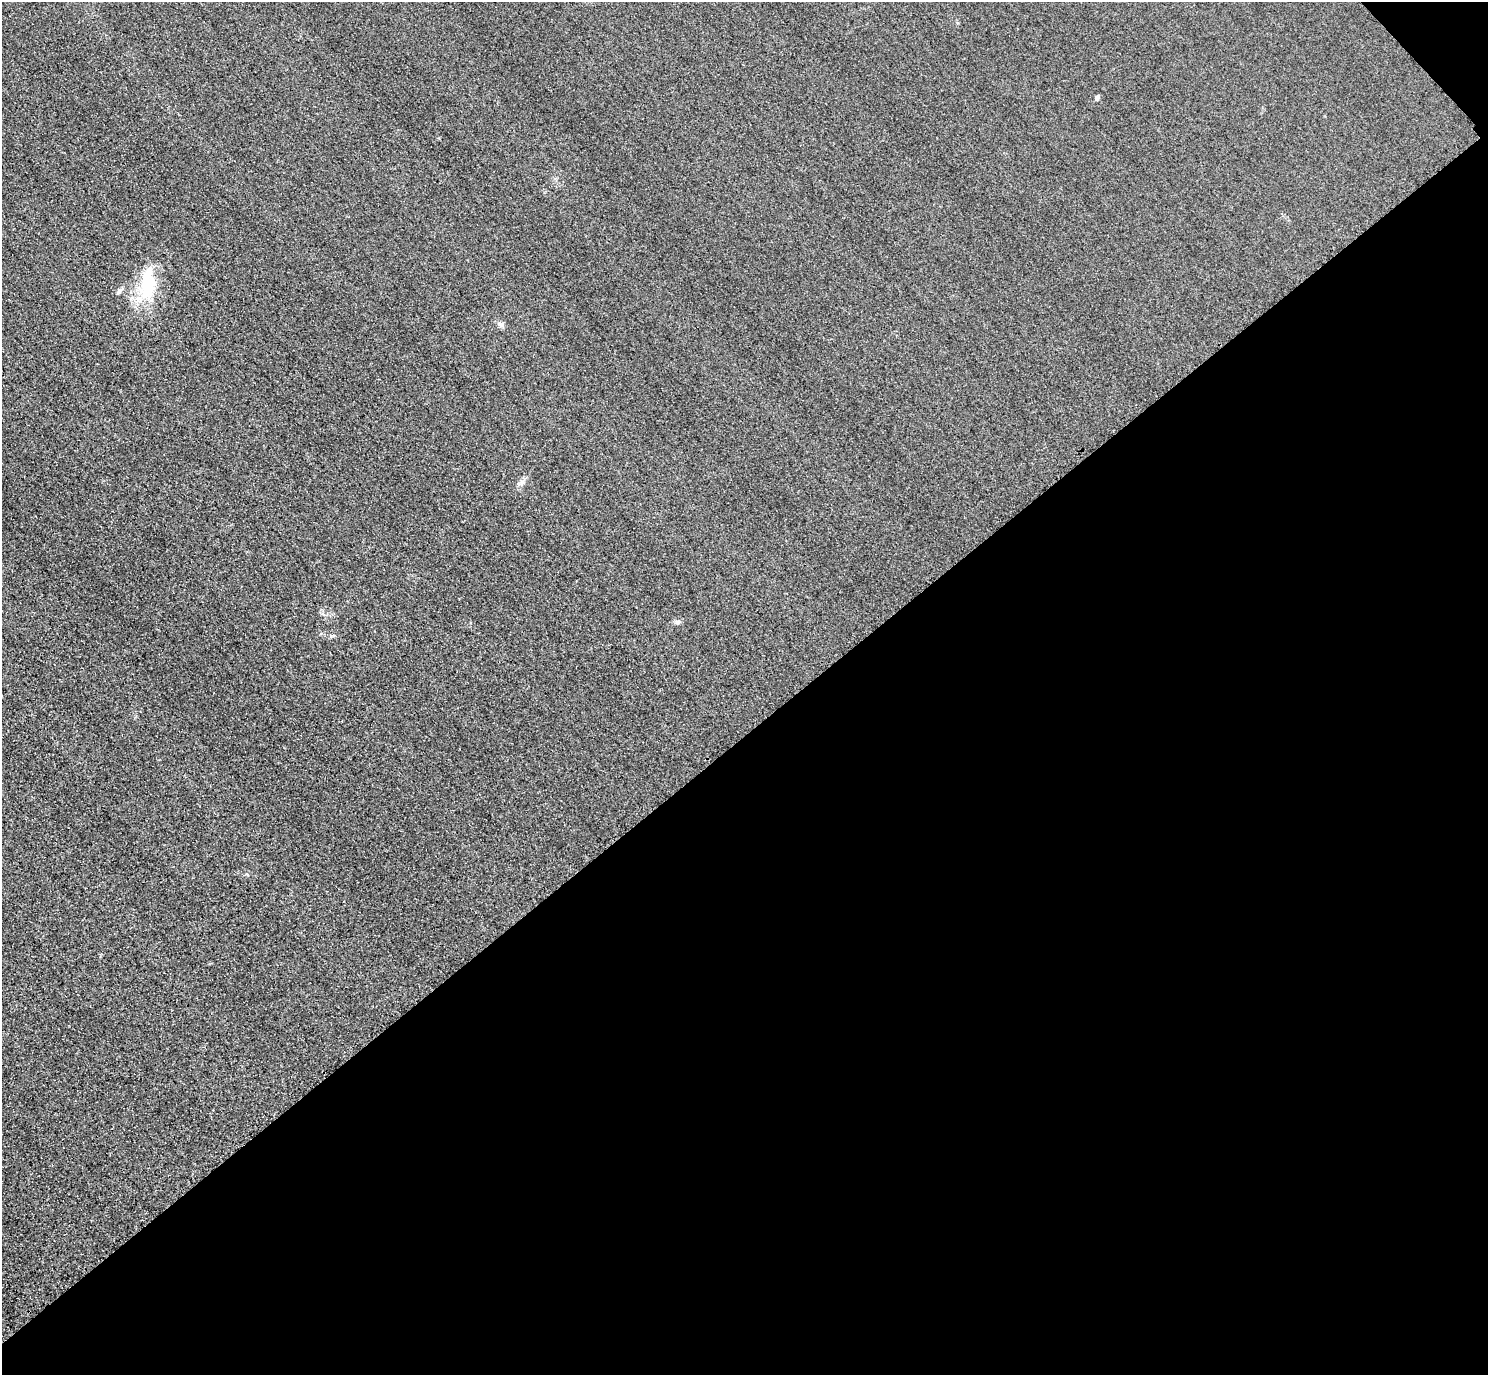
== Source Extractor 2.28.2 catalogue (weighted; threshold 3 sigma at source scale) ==
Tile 12 of 4 x 4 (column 4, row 3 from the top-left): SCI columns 4490-5975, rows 1558-2930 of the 6005 x 6003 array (HDU 1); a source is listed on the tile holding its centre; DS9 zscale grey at full resolution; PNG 1490 x 1377 px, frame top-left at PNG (2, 2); no overlay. Shown black and unused: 47% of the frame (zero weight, under 3 of 4 exposures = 3% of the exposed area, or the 3 px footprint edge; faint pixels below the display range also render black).
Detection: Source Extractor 2.28.2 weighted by HDU 2 'WHT'; one run over the whole footprint, this tile lists its part. Background 0.0522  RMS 0.016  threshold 0.0729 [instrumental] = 3 sigma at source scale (4.5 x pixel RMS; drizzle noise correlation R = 1.50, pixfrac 1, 0.05/0.05 arcsec/px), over >= 5 px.
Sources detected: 5; all 5 listed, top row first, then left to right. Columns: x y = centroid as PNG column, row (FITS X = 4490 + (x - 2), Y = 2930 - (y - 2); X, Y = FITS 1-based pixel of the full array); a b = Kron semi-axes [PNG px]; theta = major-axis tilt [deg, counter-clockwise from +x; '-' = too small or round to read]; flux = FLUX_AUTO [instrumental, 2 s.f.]
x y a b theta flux
1097 98 6 5 - 3
148 283 47 20 86 76
119 292 7 5 37 3.4
500 324 9 4 -36 4.3
678 622 8 6 -9 4.2